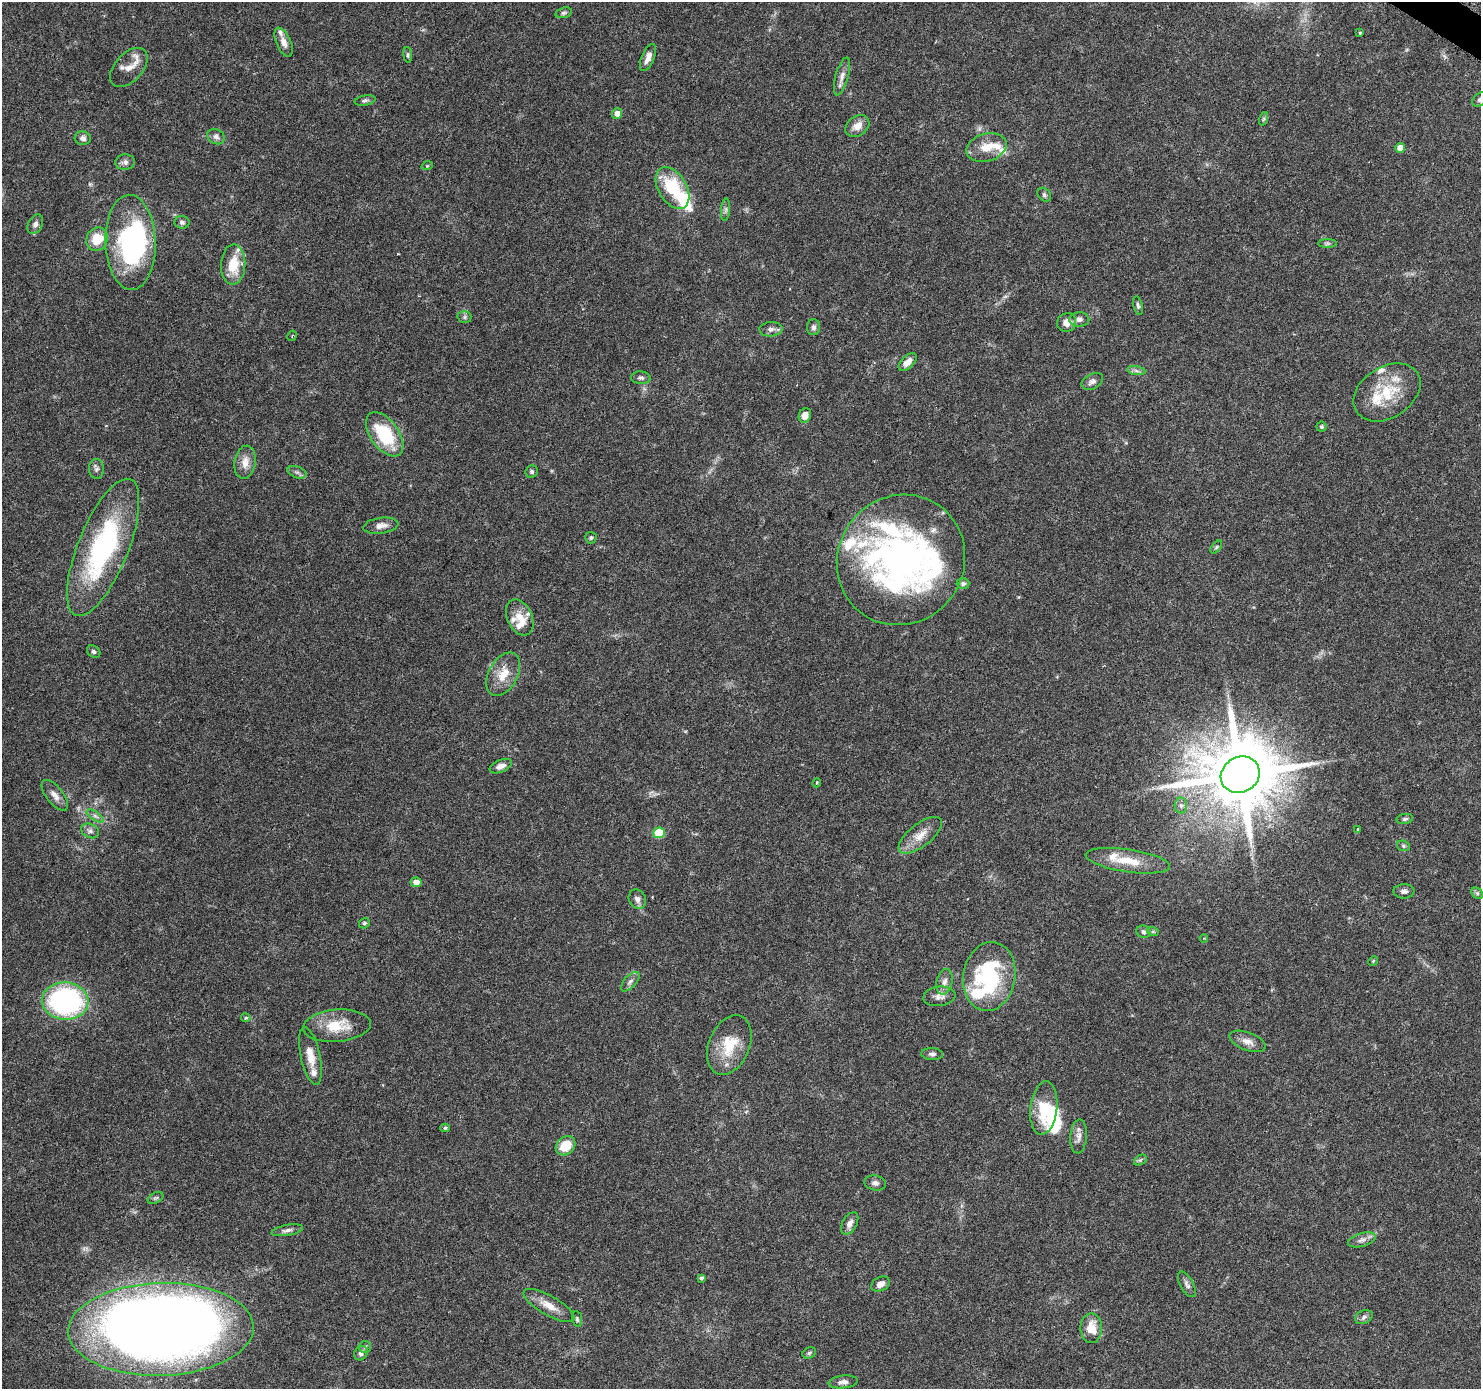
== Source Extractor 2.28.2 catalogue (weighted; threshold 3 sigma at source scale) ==
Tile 10 of 4 x 4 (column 2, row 3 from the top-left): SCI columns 1495-2973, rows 1644-3030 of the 5937 x 5994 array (HDU 1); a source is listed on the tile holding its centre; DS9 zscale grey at full resolution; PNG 1483 x 1391 px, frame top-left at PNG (2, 2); each listed source drawn as its Kron ellipse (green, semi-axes under 4 px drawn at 4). Shown black and unused: <1% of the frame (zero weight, under 3 of 6 exposures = <1% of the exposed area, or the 3 px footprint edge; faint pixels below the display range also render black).
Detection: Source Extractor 2.28.2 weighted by HDU 2 'WHT'; one run over the whole footprint, this tile lists its part. Background 0.0521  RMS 0.0025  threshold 0.0104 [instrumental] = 3 sigma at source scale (4.09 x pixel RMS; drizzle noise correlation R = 1.36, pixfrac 0.8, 0.0396/0.0396 arcsec/px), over >= 5 px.
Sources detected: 133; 7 inside a brighter object's white glare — neither listed nor drawn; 16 inside a brighter listed object's ellipse — not listed separately; the other 110 listed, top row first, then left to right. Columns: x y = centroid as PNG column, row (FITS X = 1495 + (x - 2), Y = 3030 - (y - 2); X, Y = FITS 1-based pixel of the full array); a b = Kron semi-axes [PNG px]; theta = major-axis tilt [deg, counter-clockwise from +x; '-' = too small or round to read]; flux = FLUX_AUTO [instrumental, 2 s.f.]
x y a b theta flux
564 13 8 5 16 0.54
1360 33 3 2 - 0.28
284 42 15 7 -67 1.6
408 55 8 4 -84 0.41
648 58 14 6 67 1.7
129 67 23 14 47 3.2
842 76 20 6 75 1.5
1480 99 9 6 35 0.78
365 100 10 5 11 0.54
617 113 5 5 - 1.6
1263 119 7 4 71 0.38
857 126 13 9 37 2.4
216 137 9 7 -27 0.91
83 138 8 7 - 0.97
986 148 21 14 15 4.4
1400 148 5 4 - 1.9
125 162 9 8 - 1.1
427 166 6 3 18 0.22
673 188 23 14 -59 12
1044 195 8 6 -46 0.53
725 210 11 4 85 0.63
182 222 7 6 - 0.64
35 224 10 7 61 1.1
97 239 12 10 64 5.9
130 242 47 25 -88 34
1327 243 9 4 0 0.49
233 265 20 12 87 6.1
1138 306 10 4 -77 0.51
464 317 7 6 - 0.51
1079 319 10 7 1 1
1067 322 10 9 - 2.1
813 327 8 6 88 0.75
771 329 12 7 3 1
292 336 5 3 - 0.24
908 362 11 6 44 1.7
1136 371 9 4 -9 0.69
641 378 10 6 -2 0.72
1092 381 11 7 30 0.98
1387 392 36 25 33 11
805 415 7 6 - 1.7
1321 427 5 5 - 0.44
385 434 25 14 -54 13
245 462 16 10 80 2.6
96 469 10 7 -88 0.83
297 472 10 5 -21 0.71
532 472 6 6 - 0.54
381 526 18 8 8 1.7
591 538 6 5 - 0.42
103 547 73 25 68 40
1216 547 7 4 53 0.35
901 560 66 63 55 95
963 584 6 5 - 0.5
520 617 19 12 -64 3.6
94 652 7 5 -35 0.59
503 674 23 14 62 4.7
501 766 12 6 23 1.5
1240 775 20 17 30 2800
817 783 4 3 - 0.29
55 795 18 8 -52 1.7
1181 805 8 6 -88 0.75
95 816 10 4 -33 0.68
1405 819 8 5 8 0.52
1357 829 4 2 - 0.14
90 831 9 6 -27 0.81
659 833 6 5 - 8.5
920 835 26 11 38 3.6
1403 846 6 5 - 0.42
1128 861 42 11 -8 6.4
416 882 5 4 - 1.6
1404 891 10 7 -1 0.87
1477 893 6 5 - 0.42
637 899 10 8 -63 1.2
364 923 6 5 - 0.4
1144 932 7 6 - 0.71
1153 932 6 4 -19 0.3
1204 938 4 3 - 0.21
1373 961 5 4 - 0.26
989 977 34 26 80 25
630 982 12 6 48 0.91
944 982 13 8 76 1.5
939 996 16 9 7 1.6
65 1001 23 18 -4 47
246 1018 5 4 - 0.37
337 1026 34 16 5 6.9
1247 1041 19 9 -20 2
729 1045 31 20 67 8.1
932 1054 11 6 -3 0.74
310 1056 29 9 -78 3.3
1044 1108 27 13 83 6.9
445 1128 5 4 - 0.34
1078 1136 17 8 86 1.6
565 1146 11 8 41 5.4
1140 1160 7 4 33 0.45
875 1183 11 7 -12 0.89
156 1198 8 5 26 0.47
850 1223 12 7 61 1.4
287 1230 16 5 10 1
1362 1240 14 6 15 1.2
701 1278 4 4 - 0.55
880 1284 10 7 28 1.5
1187 1284 14 6 -61 0.95
549 1306 29 10 -30 3.3
1364 1317 9 6 24 0.72
577 1319 8 5 -80 0.44
1091 1328 15 11 -89 4.2
161 1329 93 46 2 380
365 1347 6 6 - 0.47
361 1353 7 6 - 0.88
809 1353 7 5 29 0.45
843 1382 14 6 5 1.2
Isophote crosses this tile's border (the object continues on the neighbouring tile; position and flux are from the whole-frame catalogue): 1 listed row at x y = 1480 99